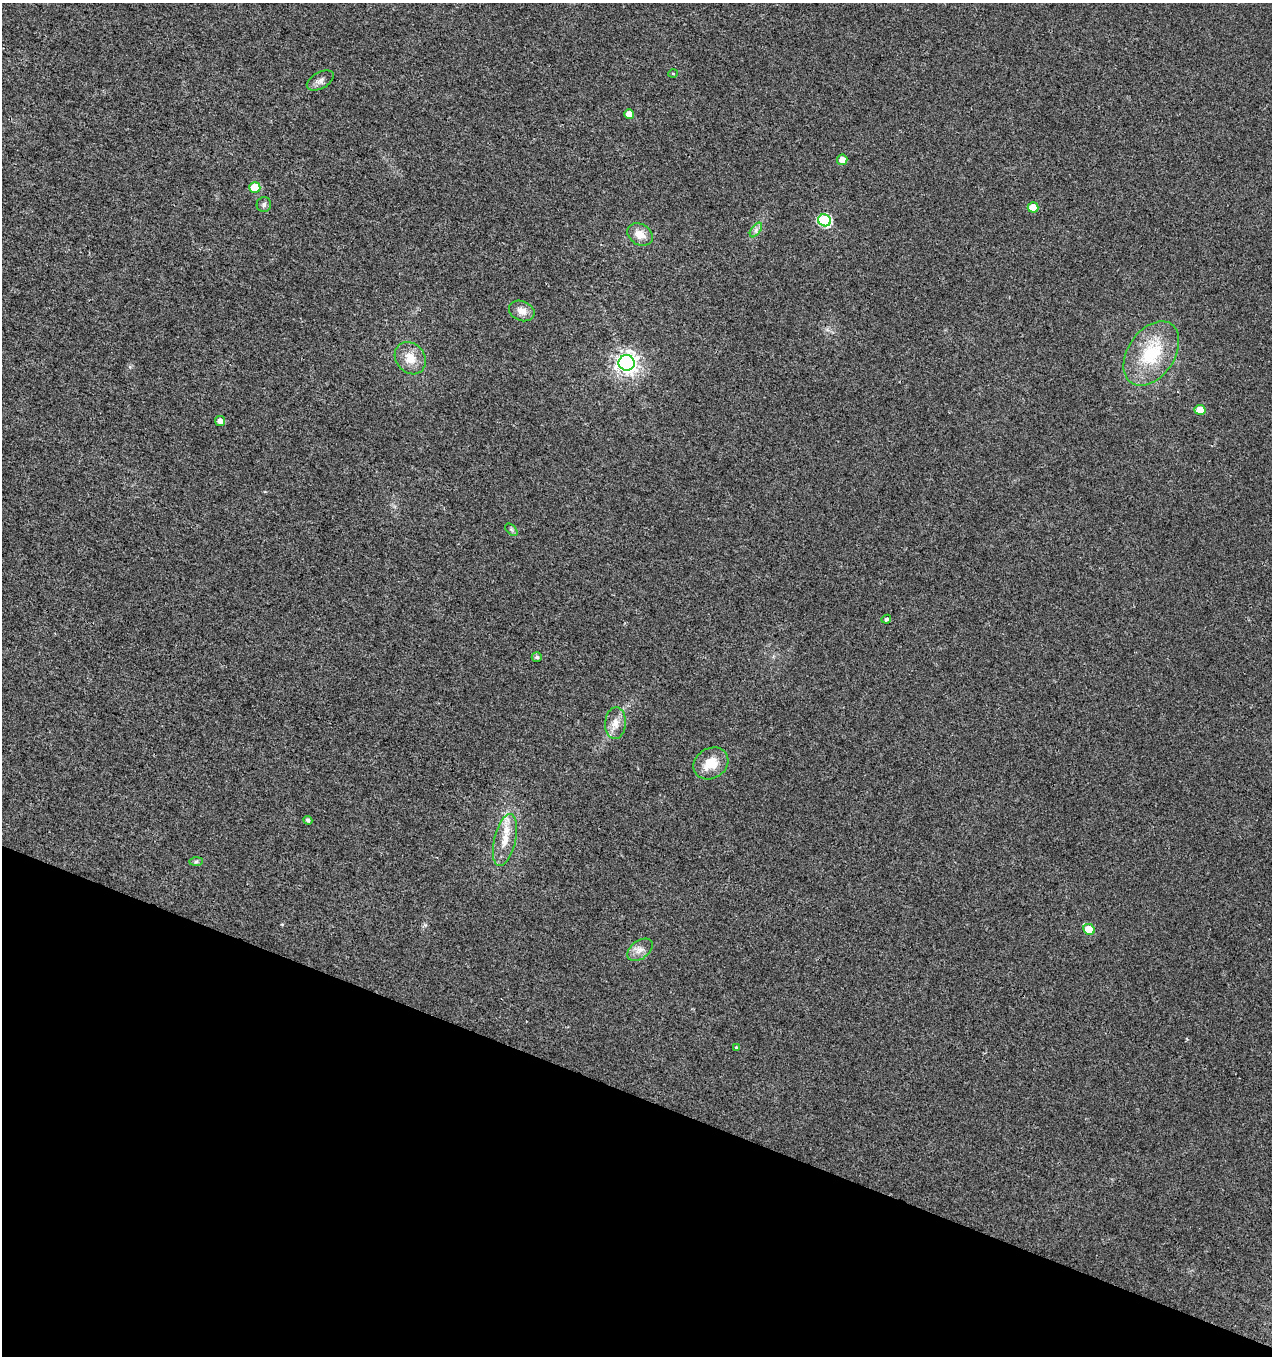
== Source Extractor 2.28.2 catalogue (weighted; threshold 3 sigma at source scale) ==
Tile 15 of 4 x 4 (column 3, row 4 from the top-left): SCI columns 2821-4090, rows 1-1354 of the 5574 x 5425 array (HDU 1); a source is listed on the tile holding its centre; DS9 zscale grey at full resolution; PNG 1274 x 1358 px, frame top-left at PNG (2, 3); each listed source drawn as its Kron ellipse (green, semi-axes under 4 px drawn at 4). Shown black and unused: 19% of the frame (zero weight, under 3 of 4 exposures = <1% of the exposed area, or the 3 px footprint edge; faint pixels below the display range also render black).
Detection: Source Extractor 2.28.2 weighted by HDU 2 'WHT'; one run over the whole footprint, this tile lists its part. Background 0.00757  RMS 0.0031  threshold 0.0141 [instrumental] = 3 sigma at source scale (4.5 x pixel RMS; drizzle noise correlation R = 1.50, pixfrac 1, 0.0396/0.0396 arcsec/px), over >= 5 px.
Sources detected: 28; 1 inside a brighter listed object's ellipse — not listed separately; the other 27 listed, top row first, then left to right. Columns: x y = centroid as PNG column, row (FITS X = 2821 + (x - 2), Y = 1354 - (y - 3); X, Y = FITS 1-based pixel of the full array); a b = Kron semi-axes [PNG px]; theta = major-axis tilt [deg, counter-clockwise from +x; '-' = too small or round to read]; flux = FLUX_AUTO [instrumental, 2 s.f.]
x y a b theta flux
673 73 5 3 - 0.29
320 80 15 8 28 1.7
629 114 5 5 - 3.4
842 160 5 5 - 2.2
255 188 5 5 - 7.4
264 204 7 7 - 0.87
1033 207 5 5 - 4.5
824 220 6 6 - 34
756 230 8 4 54 0.91
640 234 13 10 -30 3.4
522 311 13 9 -22 2.6
1151 353 36 23 56 18
410 358 17 14 -51 4.8
627 363 8 8 - 200
1200 410 5 5 - 5.5
220 421 5 5 - 1.6
511 530 7 4 -45 0.55
886 619 5 4 - 1
537 657 5 5 - 0.75
615 723 16 10 86 3
711 763 18 15 31 6.1
308 820 4 4 - 0.86
505 840 26 10 77 5.2
196 862 7 4 1 0.55
1089 929 6 5 - 7.2
640 950 14 9 36 2.2
736 1047 4 3 - 0.35